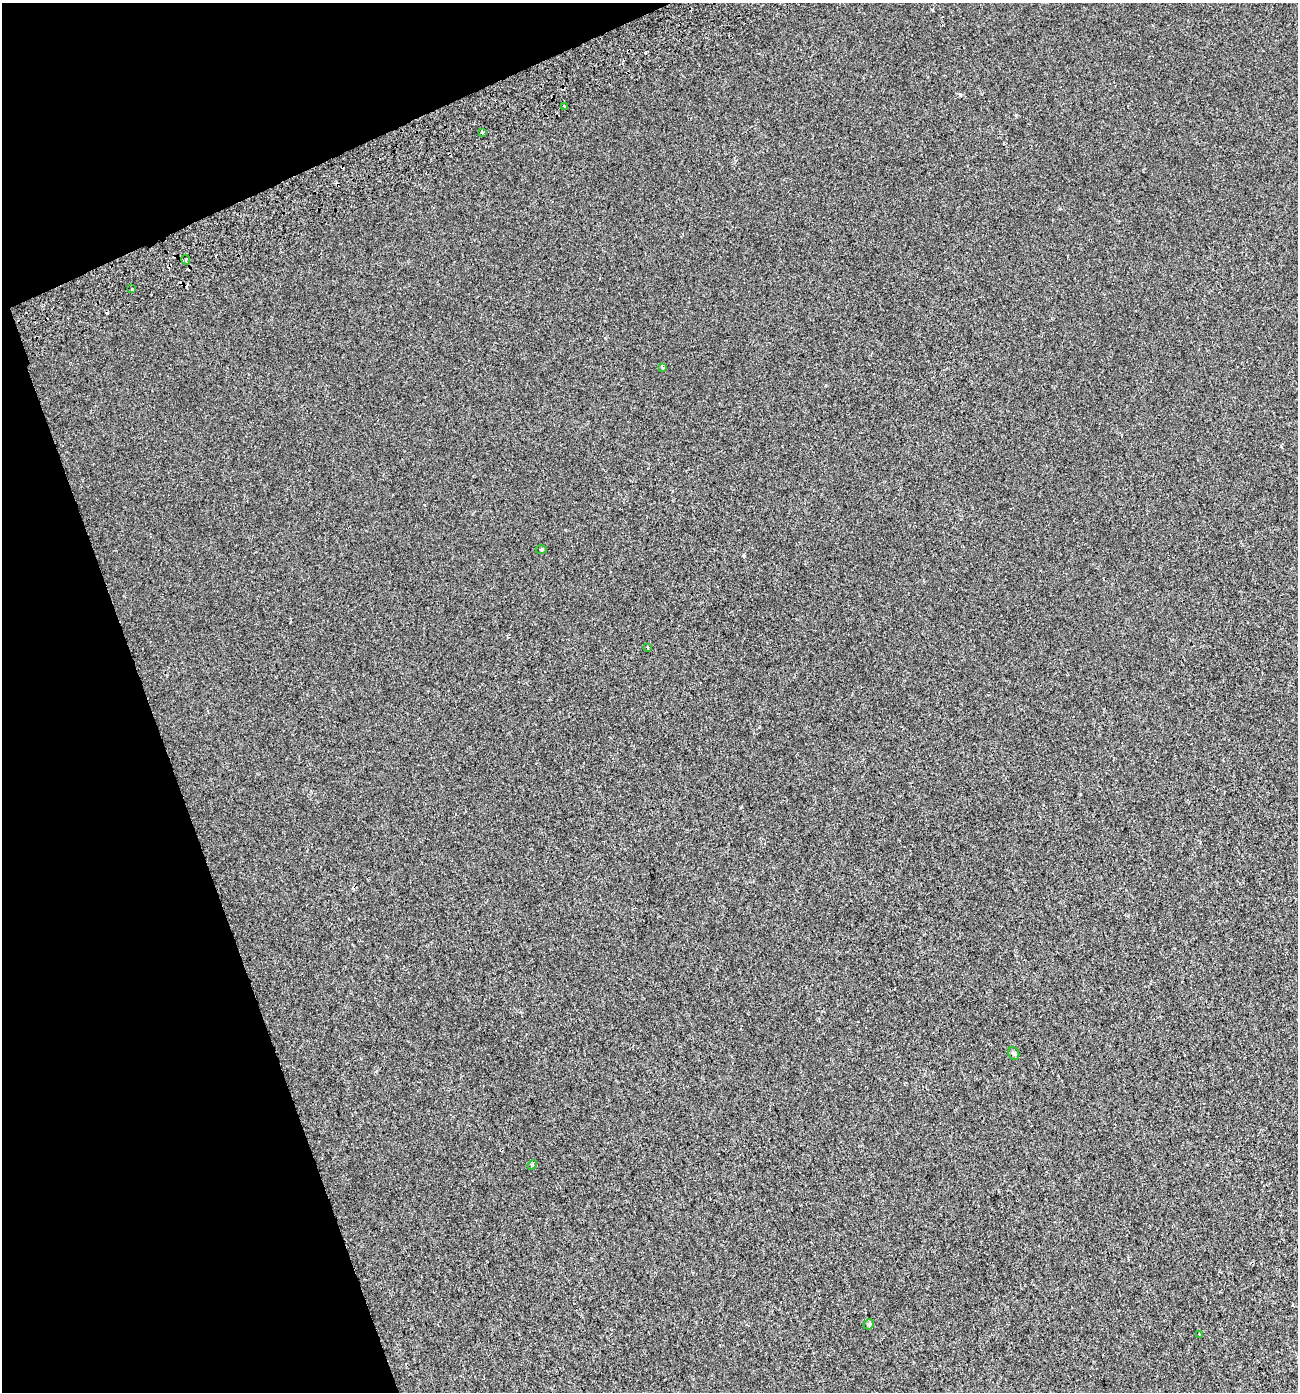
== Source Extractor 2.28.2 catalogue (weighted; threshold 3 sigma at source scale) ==
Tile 5 of 4 x 4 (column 1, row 2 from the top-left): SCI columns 171-1466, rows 2837-4226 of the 5460 x 5672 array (HDU 1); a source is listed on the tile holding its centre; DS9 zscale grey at full resolution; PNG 1300 x 1394 px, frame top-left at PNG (2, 3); each listed source drawn as its Kron ellipse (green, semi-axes under 4 px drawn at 4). Shown black and unused: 18% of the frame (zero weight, under 2 of 3 exposures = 3% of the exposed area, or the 3 px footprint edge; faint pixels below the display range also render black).
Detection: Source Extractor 2.28.2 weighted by HDU 2 'WHT'; one run over the whole footprint, this tile lists its part. Background 7.48e-05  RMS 0.0041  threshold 0.0185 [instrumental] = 3 sigma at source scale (4.5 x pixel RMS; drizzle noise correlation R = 1.50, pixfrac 1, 0.0396/0.0396 arcsec/px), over >= 5 px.
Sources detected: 18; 7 cosmic-ray / hot-pixel residue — neither listed nor drawn; the other 11 listed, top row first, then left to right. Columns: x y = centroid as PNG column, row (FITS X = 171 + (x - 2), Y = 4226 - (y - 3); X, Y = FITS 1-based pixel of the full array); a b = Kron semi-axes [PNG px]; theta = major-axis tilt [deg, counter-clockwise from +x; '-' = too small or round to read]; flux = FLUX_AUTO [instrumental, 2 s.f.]
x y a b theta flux
564 106 3 3 - 0.54
482 132 3 3 - 1.7
186 260 5 3 - 6.2
132 289 3 3 - 0.57
663 367 3 3 - 1.1
541 549 5 3 - 0.38
648 647 4 3 - 0.41
1014 1053 7 5 -69 0.65
532 1165 5 4 - 0.46
869 1324 6 4 46 0.6
1200 1334 4 3 - 0.42
Overlapping masked pixels (flux is a lower limit): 1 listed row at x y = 186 260
Unlisted compact peaks at least as high as the median listed source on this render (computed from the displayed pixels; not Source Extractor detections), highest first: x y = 960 94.